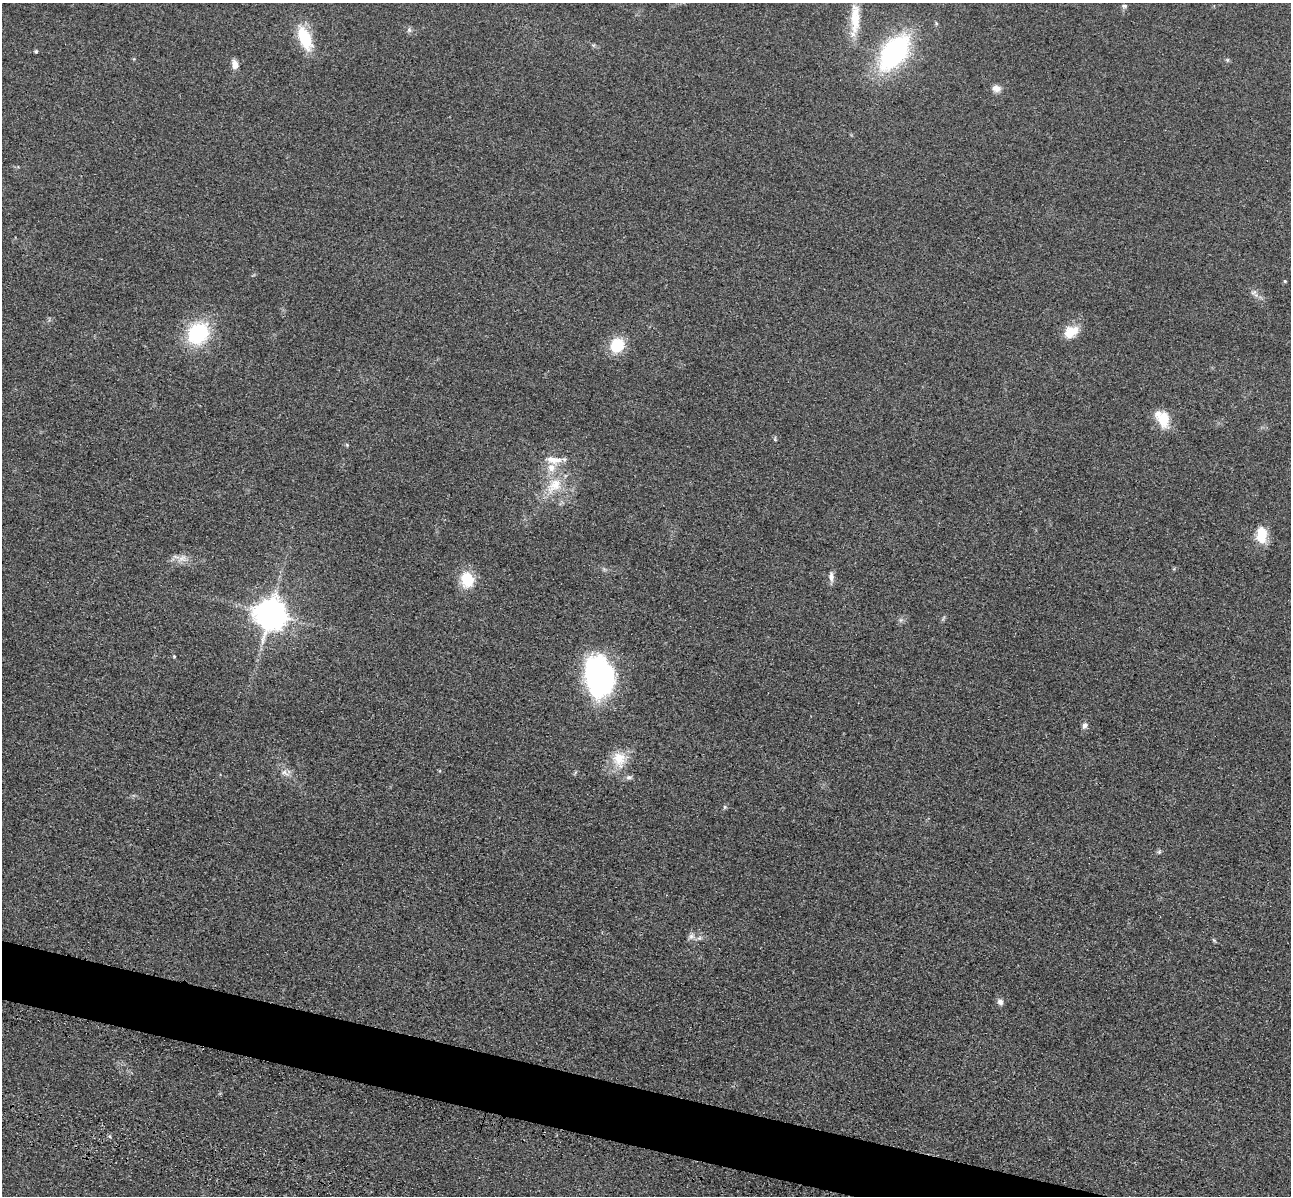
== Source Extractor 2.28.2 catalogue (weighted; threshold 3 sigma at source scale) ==
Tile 6 of 4 x 4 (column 2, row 2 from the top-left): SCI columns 1462-2750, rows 2786-3979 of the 5350 x 5365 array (HDU 1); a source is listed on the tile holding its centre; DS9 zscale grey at full resolution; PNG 1293 x 1198 px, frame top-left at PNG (2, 3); no overlay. Shown black and unused: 4% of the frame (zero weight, under 3 of 4 exposures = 9% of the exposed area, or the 3 px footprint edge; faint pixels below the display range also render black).
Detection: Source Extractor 2.28.2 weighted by HDU 2 'WHT'; one run over the whole footprint, this tile lists its part. Background 0.0477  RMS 0.0085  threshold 0.0383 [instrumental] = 3 sigma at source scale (4.5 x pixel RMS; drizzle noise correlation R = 1.50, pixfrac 1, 0.05/0.05 arcsec/px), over >= 5 px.
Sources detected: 39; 1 inside a brighter object's white glare — not listed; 3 inside a brighter listed object's ellipse — not listed separately; the other 35 listed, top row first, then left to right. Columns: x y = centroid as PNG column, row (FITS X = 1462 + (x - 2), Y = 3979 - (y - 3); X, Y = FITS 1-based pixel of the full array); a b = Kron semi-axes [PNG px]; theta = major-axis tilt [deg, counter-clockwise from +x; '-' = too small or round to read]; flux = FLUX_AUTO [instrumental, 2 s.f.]
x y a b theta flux
1124 6 8 5 10 1.7
855 18 41 11 90 23
409 30 7 5 -46 2
305 38 27 12 -68 34
36 51 5 4 - 1.1
894 52 31 18 53 160
1227 60 6 3 72 1
235 64 10 6 -82 6.5
996 88 11 9 -16 4.9
1285 281 4 4 - 0.87
1071 332 20 14 28 14
198 333 21 17 50 71
617 345 13 12 - 32
1162 419 23 15 -60 17
775 439 8 3 86 1.1
347 445 5 4 - 0.92
557 460 18 11 17 10
554 486 28 17 44 25
1262 535 19 11 -88 19
182 558 12 9 9 6.4
831 577 13 6 -86 4.4
467 579 18 14 -75 25
270 613 10 10 - 1500
901 620 7 4 90 1.7
174 656 4 4 - 0.84
601 676 36 25 -69 190
1085 725 8 6 69 3
619 759 23 19 -75 20
285 773 14 7 -23 4.8
725 807 5 5 - 1.3
1159 852 6 4 45 1.3
691 936 10 7 50 3.5
699 938 7 6 - 2.3
1214 940 7 4 -45 1.1
1000 1002 8 7 - 3.3